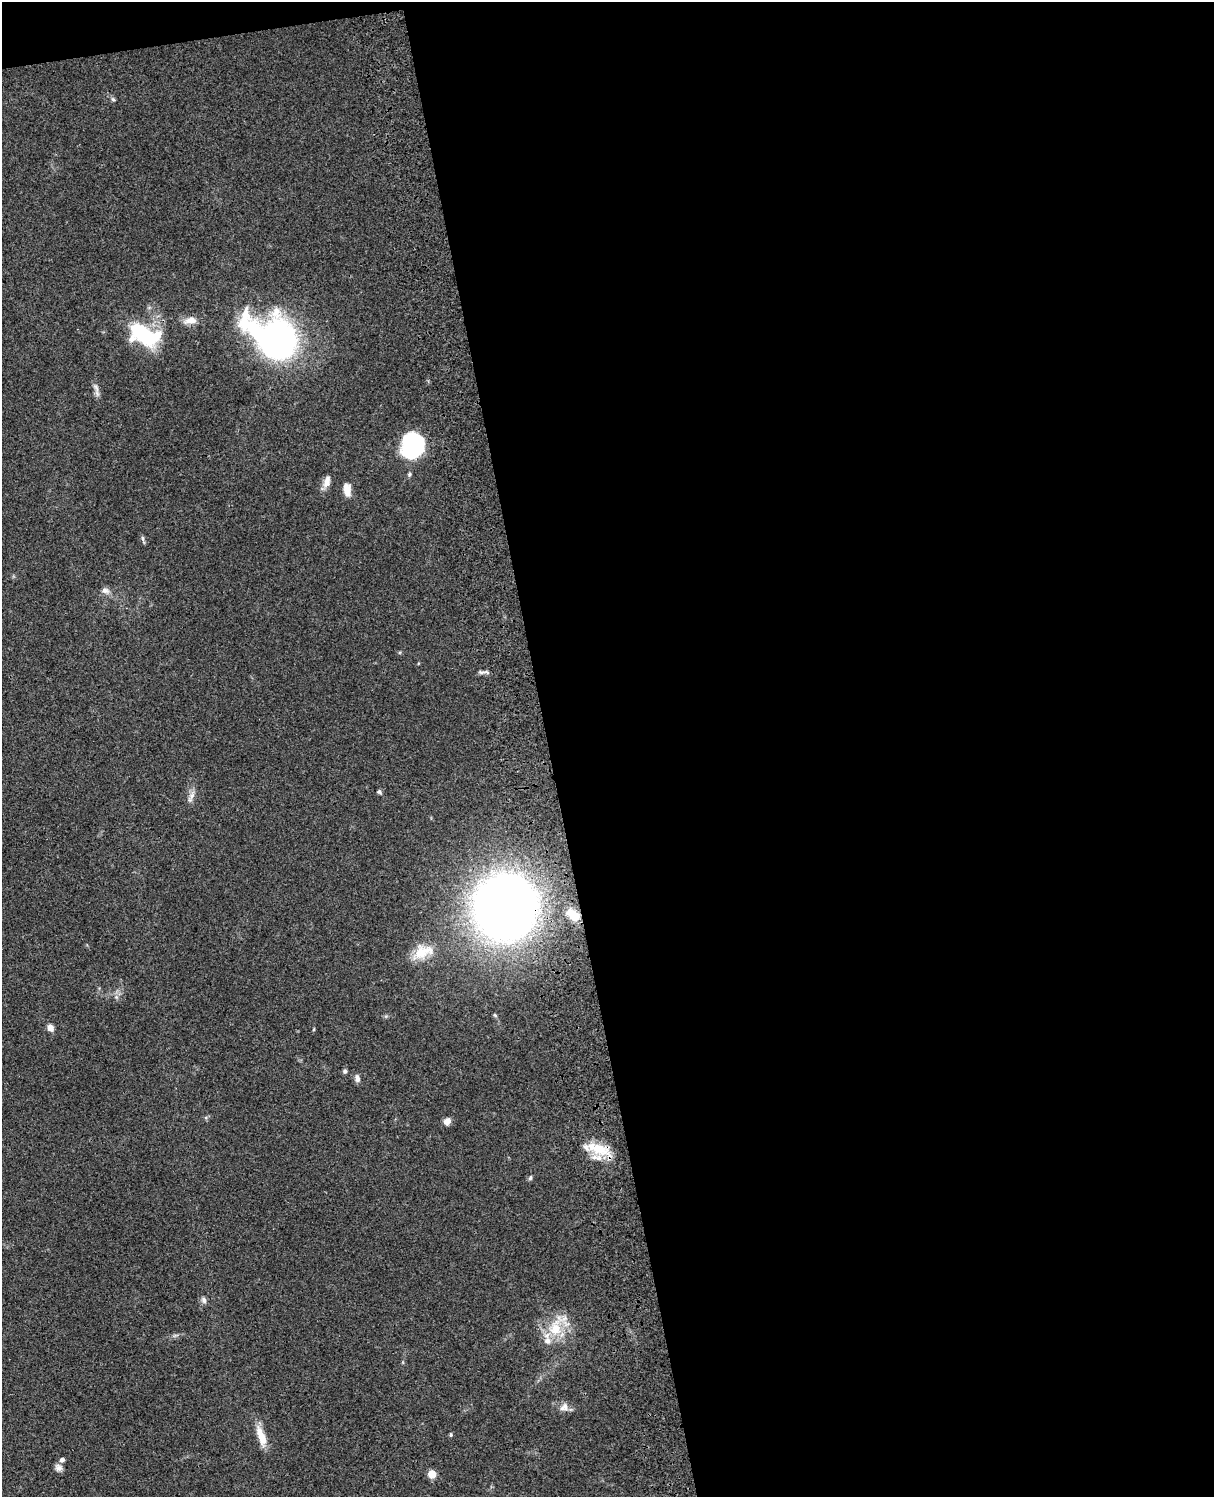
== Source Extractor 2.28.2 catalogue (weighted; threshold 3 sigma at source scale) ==
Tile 4 of 4 x 3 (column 4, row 1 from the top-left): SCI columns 3757-4968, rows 3268-4762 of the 5086 x 4926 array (HDU 1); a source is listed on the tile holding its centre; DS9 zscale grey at full resolution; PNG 1216 x 1499 px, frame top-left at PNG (2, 2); no overlay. Shown black and unused: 56% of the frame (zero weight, under 3 of 4 exposures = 6% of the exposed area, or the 3 px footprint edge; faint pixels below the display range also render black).
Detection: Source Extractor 2.28.2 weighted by HDU 2 'WHT'; one run over the whole footprint, this tile lists its part. Background 0.0961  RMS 0.0063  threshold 0.0282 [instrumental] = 3 sigma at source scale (4.5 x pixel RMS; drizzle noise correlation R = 1.50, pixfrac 1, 0.05/0.05 arcsec/px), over >= 5 px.
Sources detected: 34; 2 inside a brighter object's white glare — not listed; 2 inside a brighter listed object's ellipse — not listed separately; the other 30 listed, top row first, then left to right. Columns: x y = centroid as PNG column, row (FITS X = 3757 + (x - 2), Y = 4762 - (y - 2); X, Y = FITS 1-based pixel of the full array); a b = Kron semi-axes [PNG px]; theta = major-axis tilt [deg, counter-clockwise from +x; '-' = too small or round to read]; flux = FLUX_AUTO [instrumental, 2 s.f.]
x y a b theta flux
113 99 6 5 - 1.1
190 320 15 8 12 5.9
142 334 26 14 -40 56
279 339 28 23 -65 250
96 388 15 6 -67 2.9
412 445 20 17 71 82
327 482 15 8 73 4.4
347 490 15 8 -83 6.1
143 538 8 4 -81 1.2
105 590 11 7 -25 2.8
482 672 10 5 -7 1.7
379 792 6 5 - 1.1
191 797 16 7 64 3.5
505 907 44 42 -76 750
573 915 16 9 -37 7.2
421 952 23 18 30 13
116 997 5 5 - 1.3
51 1028 9 7 -62 3.4
345 1071 6 5 - 1.4
357 1078 10 6 -78 2.4
447 1121 9 7 46 3.4
599 1149 37 13 -22 18
530 1178 7 5 72 1.1
204 1300 9 6 -68 2.2
555 1328 25 18 81 20
564 1407 13 10 39 4.1
450 1435 4 4 - 0.98
261 1436 29 9 -70 9.8
59 1468 10 9 - 2.6
432 1474 5 5 - 17
Overlapping masked pixels (flux is a lower limit): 2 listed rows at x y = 505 907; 599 1149